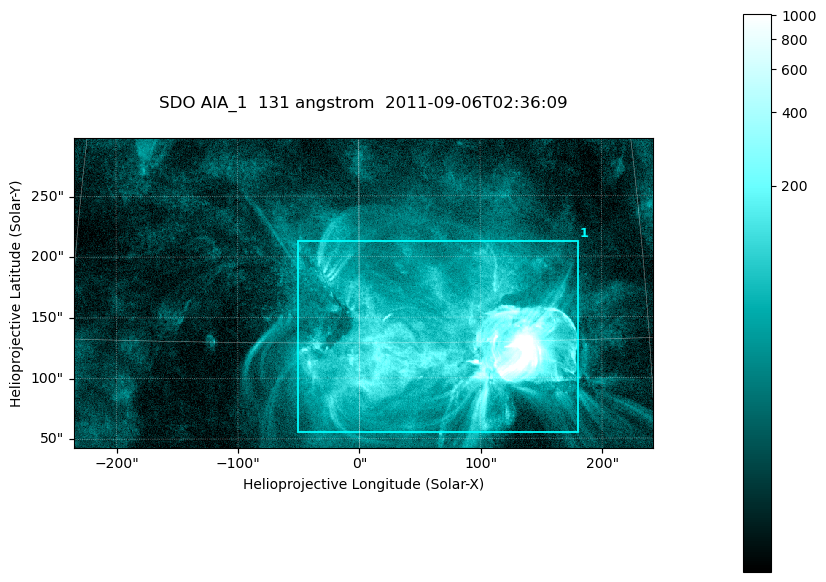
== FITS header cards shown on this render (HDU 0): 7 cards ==
TELESCOP= 'SDO     '           /
INSTRUME= 'AIA_1   '           /
WAVELNTH=                  131 /
WAVEUNIT= 'angstrom'           /
DATE-OBS= '2011-09-06T02:36:09.62' /
CTYPE1  = 'HPLN-TAN'           /
CTYPE2  = 'HPLT-TAN'           /

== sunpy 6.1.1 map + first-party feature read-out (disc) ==
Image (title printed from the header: SDO AIA_1  131 angstrom  2011-09-06T02:36:09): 794 x 424 px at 0.601 arcsec/px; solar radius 952 arcsec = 1584 px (partial field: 4.3% of the solar disc is inside the frame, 100% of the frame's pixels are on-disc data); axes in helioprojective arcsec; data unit not stated in the header (colour bar unlabelled)
Pointing: header CRPIX1/2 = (2043.22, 2045.61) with CRVAL1/2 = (0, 0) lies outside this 794 x 424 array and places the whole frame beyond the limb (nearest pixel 1.29 R_sun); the SolarSoft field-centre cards XCEN/YCEN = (3.437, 170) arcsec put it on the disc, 1612 arcsec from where CRPIX/CRVAL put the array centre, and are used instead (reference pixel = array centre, CRVAL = XCEN/YCEN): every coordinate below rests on XCEN/YCEN
Orientation: roll -0.139 deg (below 1 deg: not rotated)
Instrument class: DISC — disc imager (sunpy class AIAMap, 131 A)
Bright regions (active regions / flare kernels): reference = the on-disc median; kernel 7 px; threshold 5 sigma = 69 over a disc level ~16.3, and >= 1.15x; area >= 336 px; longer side >= 5 px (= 3 arcsec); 1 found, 1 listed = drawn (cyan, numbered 1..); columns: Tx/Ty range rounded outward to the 2 arcsec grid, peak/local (2 s.f.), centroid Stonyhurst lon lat
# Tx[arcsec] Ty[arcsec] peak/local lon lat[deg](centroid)
1 -52..182 54..214 187 +5 +15